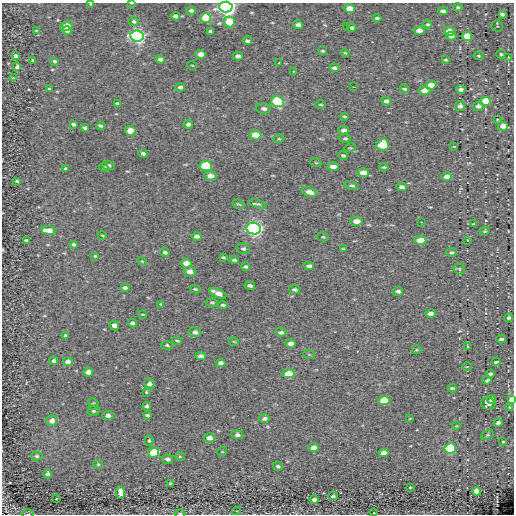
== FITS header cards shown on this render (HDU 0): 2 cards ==
NAXIS1  =                  512
NAXIS2  =                  512

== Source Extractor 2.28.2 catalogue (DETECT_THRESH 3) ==
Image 512 x 512 px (HDU 0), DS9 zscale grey, 1 PNG px = 1 image px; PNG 516 x 516 px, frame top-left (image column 1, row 512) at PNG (2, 3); each listed source drawn as its Kron ellipse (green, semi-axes under 4 px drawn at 4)
Background 0.0926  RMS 5.5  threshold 16.5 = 3 sigma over >= 5 px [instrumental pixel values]
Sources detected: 200; all 200 listed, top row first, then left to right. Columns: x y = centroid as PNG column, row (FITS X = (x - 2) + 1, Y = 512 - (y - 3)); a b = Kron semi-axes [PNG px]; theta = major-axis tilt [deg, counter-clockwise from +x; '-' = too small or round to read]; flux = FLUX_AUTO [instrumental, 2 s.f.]
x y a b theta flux
131 3 3 2 - 290
91 4 3 2 - 300
226 7 7 5 -3 210000
458 7 4 4 - 580
350 9 5 4 - 5200
191 10 5 4 - 910
443 11 5 3 - 1100
502 14 4 4 - 1300
175 16 4 4 - 1800
206 18 5 4 - 18000
377 18 4 3 - 640
134 21 5 4 - 650
229 22 6 5 - 11000
428 24 4 3 - 510
298 25 5 4 - 1600
67 26 7 4 20 4000
347 26 3 2 - 500
497 26 6 5 - 440
352 28 4 3 - 880
67 30 4 4 - 1200
36 31 3 2 - 250
210 31 4 3 - 680
419 31 5 4 - 4400
449 31 5 4 - 5800
137 36 7 5 -8 110000
451 36 5 4 - 3100
467 36 5 4 - 9000
247 41 5 3 - 890
323 51 4 3 - 500
345 53 4 3 - 370
200 54 5 4 - 3100
501 54 4 3 - 520
16 56 4 3 - 1100
238 56 5 3 - 1500
478 56 5 4 - 450
508 57 3 3 - 290
160 59 4 4 - 1400
32 60 3 2 - 350
446 60 3 2 - 460
54 61 3 3 - 700
279 63 3 2 - 890
192 65 5 3 - 290
17 67 4 4 - 1400
334 68 5 4 - 1200
294 71 3 3 - 430
13 78 3 3 - 4900
431 85 5 5 - 3700
180 87 5 4 - 1100
353 87 3 2 - 410
49 89 3 3 - 420
404 89 4 3 - 480
461 89 4 4 - 1500
424 91 6 4 1 4800
386 101 5 3 - 1200
485 101 5 4 - 12000
277 102 6 5 - 39000
117 103 3 2 - 410
321 105 5 2 - 360
460 106 5 4 - 1400
478 106 5 4 - 1700
264 109 7 5 -8 1200
344 116 4 2 - 400
497 119 3 2 - 310
73 124 4 3 - 870
188 124 5 4 - 1100
100 126 4 3 - 560
503 126 5 4 - 6000
85 128 4 3 - 820
343 130 5 4 - 1200
130 131 5 4 - 6700
255 135 6 4 -6 8400
345 138 5 3 - 540
279 139 5 3 - 360
382 145 6 5 - 17000
454 146 4 2 - 260
350 148 6 3 17 340
143 153 4 3 - 930
343 155 5 3 - 420
316 163 5 3 - 320
109 165 6 4 -1 930
206 166 6 5 - 26000
104 167 4 3 - 610
333 167 5 4 - 2200
384 167 4 3 - 440
65 168 3 3 - 550
363 173 6 4 -3 3800
210 176 6 5 - 2100
447 177 5 4 - 3000
17 181 4 3 - 510
352 185 7 4 -13 680
401 187 5 3 - 1100
310 192 8 4 -21 2900
238 204 6 2 -26 380
258 204 8 4 -16 650
356 221 6 4 -4 4000
421 222 3 2 - 290
473 224 3 2 - 270
254 229 7 6 - 100000
49 230 7 4 -7 4200
485 231 5 3 - 450
102 235 4 3 - 290
197 236 5 4 - 1100
323 237 6 4 -12 470
26 240 4 2 - 500
420 240 6 4 1 7200
467 240 3 2 - 210
73 244 3 3 - 600
243 248 6 5 - 680
344 248 4 2 - 350
165 252 4 3 - 820
451 252 5 4 - 580
95 256 3 3 - 420
223 257 4 3 - 420
234 260 4 3 - 570
142 261 5 3 - 320
186 263 5 4 - 3600
309 266 5 3 - 1000
246 267 4 3 - 620
459 269 6 5 - 610
190 272 6 5 - 2400
250 286 5 3 - 1100
125 288 4 3 - 1000
195 289 5 3 - 400
294 289 5 4 - 580
398 291 5 3 - 1200
218 293 9 4 -23 3400
212 303 6 2 -5 410
161 304 3 3 - 330
223 305 4 3 - 620
431 313 5 3 - 2100
142 314 5 2 - 290
509 318 4 3 - 1300
132 323 4 3 - 1100
114 326 5 4 - 1400
195 332 6 5 - 1300
281 332 6 4 -5 1100
65 336 4 3 - 780
501 339 4 3 - 750
177 340 5 3 - 440
234 342 5 3 - 310
291 343 5 4 - 1900
167 345 6 4 -4 610
467 346 3 2 - 290
417 350 5 4 - 420
309 354 6 3 -19 350
201 356 5 4 - 1400
54 361 4 4 - 780
68 362 5 4 - 2200
496 362 4 2 - 530
221 363 5 4 - 1800
467 367 4 3 - 300
88 372 5 4 - 3300
288 374 6 4 -3 10000
490 374 3 3 - 790
487 380 4 3 - 620
149 384 5 5 - 1400
452 388 4 3 - 490
146 392 3 2 - 310
492 399 5 4 - 1200
511 399 4 4 - 3400
384 401 5 4 - 10000
93 404 6 5 - 880
488 404 7 6 - 1800
147 406 4 4 - 960
509 407 4 2 - 300
94 411 6 5 - 650
108 415 5 4 - 1200
147 415 4 3 - 630
264 418 5 4 - 810
410 418 3 2 - 230
52 421 5 5 - 2000
498 423 4 3 - 1000
456 426 4 2 - 220
237 435 6 4 -6 1100
487 435 7 4 25 450
209 438 5 4 - 2700
149 441 5 4 - 540
503 442 3 2 - 290
313 447 5 4 - 2500
450 448 5 5 - 26000
154 452 5 5 - 13000
222 452 5 3 - 280
384 453 5 4 - 3300
37 456 5 4 - 610
180 457 5 3 - 280
168 459 5 4 - 1100
98 464 5 4 - 430
278 466 5 4 - 620
48 474 4 4 - 1100
170 483 3 2 - 320
410 487 3 2 - 340
477 491 4 4 - 3700
121 492 6 4 -82 3400
333 496 5 3 - 790
56 499 3 2 - 220
314 500 5 4 - 2200
236 511 4 4 - 410
180 513 5 3 - 440
374 513 4 2 - 210
28 514 6 4 3 430
At the frame edge (FLAGS 8, measured only in part): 6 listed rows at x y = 131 3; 91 4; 226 7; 511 399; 180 513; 28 514

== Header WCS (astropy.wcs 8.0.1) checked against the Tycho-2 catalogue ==
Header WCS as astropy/WCSLIB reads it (CRVAL/CRPIX/CD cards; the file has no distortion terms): RA---TAN/DEC--TAN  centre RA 08:47:33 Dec -43:46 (131.89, -43.77 deg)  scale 1.22 arcsec/px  FOV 10.4' x 10.4'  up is -36 deg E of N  parity normal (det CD < 0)
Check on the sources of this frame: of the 60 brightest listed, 3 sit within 2.0 arcsec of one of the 9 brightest Tycho-2 stars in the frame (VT <= 12.32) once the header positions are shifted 0.53 arcsec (0.50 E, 0.17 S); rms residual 0.76 arcsec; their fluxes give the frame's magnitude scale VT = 22.11 - 2.5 log10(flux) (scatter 0.28 mag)
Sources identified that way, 3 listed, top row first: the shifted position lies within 2.0 arcsec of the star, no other Tycho-2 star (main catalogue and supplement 1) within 4.0 arcsec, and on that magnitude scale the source's flux lands within +1.5 / -3 mag of the star's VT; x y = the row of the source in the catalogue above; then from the Tycho-2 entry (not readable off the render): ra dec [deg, ICRS J2000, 3 dp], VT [Tycho-2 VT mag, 2 dp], TYC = Tycho-2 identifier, HIP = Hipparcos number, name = IAU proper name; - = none
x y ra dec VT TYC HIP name
206 18 131.842 -43.698 11.78 7687-840-1 - -
485 101 131.759 -43.776 11.63 7687-1158-1 - -
277 102 131.838 -43.735 10.64 7687-1742-1 - -